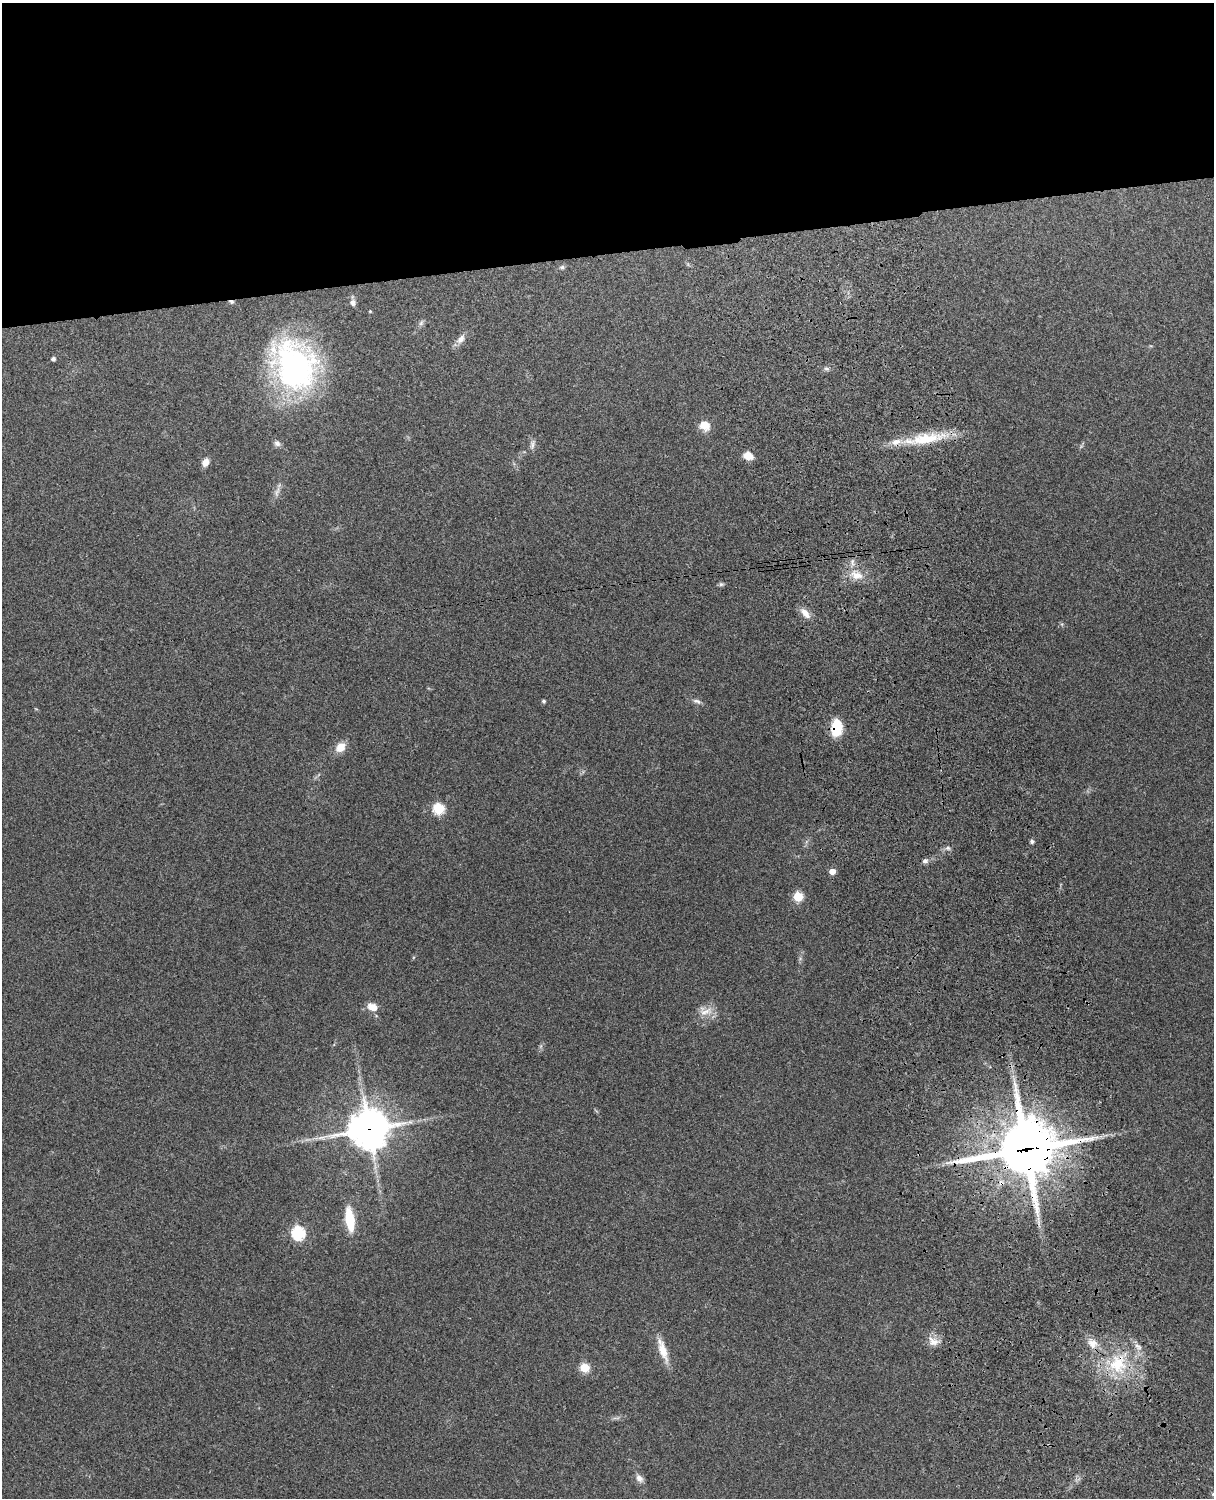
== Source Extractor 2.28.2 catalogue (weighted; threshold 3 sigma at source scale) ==
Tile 2 of 4 x 3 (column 2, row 1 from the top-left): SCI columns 1331-2542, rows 3154-4649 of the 5088 x 4925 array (HDU 1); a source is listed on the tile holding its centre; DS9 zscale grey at full resolution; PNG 1216 x 1500 px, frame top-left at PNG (2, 3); no overlay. Shown black and unused: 17% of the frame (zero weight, under 3 of 4 exposures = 6% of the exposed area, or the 3 px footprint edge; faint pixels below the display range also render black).
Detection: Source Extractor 2.28.2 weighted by HDU 2 'WHT'; one run over the whole footprint, this tile lists its part. Background 0.279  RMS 0.0092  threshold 0.0413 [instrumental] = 3 sigma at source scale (4.5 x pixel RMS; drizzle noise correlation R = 1.50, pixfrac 1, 0.05/0.05 arcsec/px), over >= 5 px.
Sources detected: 44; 1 inside a brighter listed object's ellipse — not listed separately; the other 43 listed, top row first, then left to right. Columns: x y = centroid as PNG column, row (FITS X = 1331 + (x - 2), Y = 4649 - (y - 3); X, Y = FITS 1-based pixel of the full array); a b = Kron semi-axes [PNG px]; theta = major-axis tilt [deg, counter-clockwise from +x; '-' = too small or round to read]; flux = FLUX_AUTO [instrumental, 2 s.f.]
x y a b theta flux
562 267 6 6 - 2.1
231 302 6 5 - 1.7
353 302 7 7 - 4.1
370 311 3 3 - 0.85
421 323 9 5 59 2.3
461 339 14 8 54 6
53 359 5 4 - 2.6
294 366 55 43 -63 250
826 369 8 4 -8 2
705 425 13 11 -32 11
925 439 54 14 9 40
277 443 9 7 -41 3.3
532 444 15 6 77 3.6
748 456 11 8 -21 9
205 462 9 7 69 6.1
277 492 16 5 76 4.6
852 562 11 4 -85 3.3
857 575 19 9 -7 12
721 584 7 5 1 1.8
805 613 16 8 -50 8.1
544 701 4 4 - 1.8
697 701 11 6 -19 3.3
836 728 17 11 85 25
340 747 13 10 48 11
438 809 6 6 - 76
1032 841 5 4 - 2.4
948 848 7 5 -45 2
925 861 7 6 - 2.8
832 871 5 5 - 8.6
798 897 5 5 - 48
373 1007 10 7 -23 11
706 1012 22 10 15 10
369 1129 13 12 - 2400
1026 1149 23 21 11 4600
350 1219 21 8 -83 35
298 1233 6 6 - 130
933 1341 15 11 -32 8.6
1092 1343 14 12 -35 9.8
1138 1346 12 6 -37 4.6
663 1350 34 10 -72 15
1118 1364 29 24 -83 48
584 1368 5 5 - 37
639 1478 10 8 -51 4.9
Overlapping masked pixels (flux is a lower limit): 6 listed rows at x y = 231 302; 925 439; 836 728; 369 1129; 1026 1149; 1118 1364